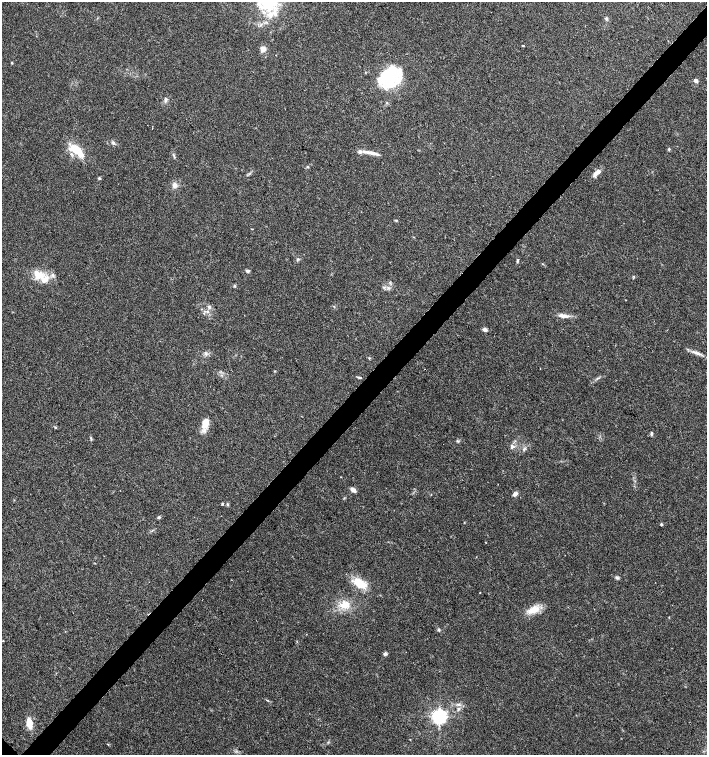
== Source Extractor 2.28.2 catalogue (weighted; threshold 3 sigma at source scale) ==
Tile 10 of 4 x 4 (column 2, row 3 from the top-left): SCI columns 1568-2976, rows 1509-3013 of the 6020 x 6026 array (HDU 1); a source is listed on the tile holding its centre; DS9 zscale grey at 2 x 2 block average (1 PNG px = mean of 2 x 2 image px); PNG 709 x 757 px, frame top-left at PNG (2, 2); no overlay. Shown black and unused: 4% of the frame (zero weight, under 3 of 4 exposures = <1% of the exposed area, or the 3 px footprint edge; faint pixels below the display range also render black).
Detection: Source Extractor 2.28.2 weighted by HDU 2 'WHT'; one run over the whole footprint, this tile lists its part. Background 0.0333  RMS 0.0033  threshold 0.0149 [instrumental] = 3 sigma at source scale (4.5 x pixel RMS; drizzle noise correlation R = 1.50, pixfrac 1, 0.0396/0.0396 arcsec/px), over >= 5 px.
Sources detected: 57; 1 inside a brighter object's white glare — not listed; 5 inside a brighter listed object's ellipse — not listed separately; the other 51 listed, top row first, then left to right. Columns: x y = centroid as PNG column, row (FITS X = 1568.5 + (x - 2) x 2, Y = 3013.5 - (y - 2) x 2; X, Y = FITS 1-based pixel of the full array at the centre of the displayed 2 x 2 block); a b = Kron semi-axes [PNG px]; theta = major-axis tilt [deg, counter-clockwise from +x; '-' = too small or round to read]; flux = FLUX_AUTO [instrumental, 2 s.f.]
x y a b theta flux
270 15 9 6 -69 5.7
606 19 4 4 - 1.2
523 46 3 2 - 0.51
263 49 3 3 - 13
12 63 3 2 - 0.64
389 77 22 15 -19 44
696 80 2 2 - 7
166 99 6 4 84 1.6
113 142 5 2 - 1.1
76 149 19 8 -35 18
669 149 4 3 - 0.81
371 153 23 4 -11 5.9
597 172 12 4 40 4.7
99 178 4 3 - 0.91
175 185 6 5 - 3.3
396 220 3 2 - 0.53
298 259 4 3 - 0.84
517 262 4 2 - 0.79
248 271 4 4 - 1.4
39 275 14 10 -30 12
234 286 4 3 - 0.87
388 288 4 2 - 0.94
626 300 2 2 - 0.31
209 307 5 4 - 1.5
563 316 14 4 -10 4.4
485 330 3 3 - 5.4
699 353 10 3 -21 3
206 354 4 2 - 1.1
359 377 6 2 -13 0.92
205 423 13 7 72 9.4
55 428 3 3 - 0.58
651 433 5 3 - 0.95
91 438 4 3 - 0.82
457 441 4 2 - 0.75
512 447 5 4 - 1.8
353 490 5 3 - 5.3
515 494 6 4 30 3
222 504 3 3 - 0.79
228 504 3 3 - 0.76
159 517 4 4 - 1.1
661 524 3 2 - 1.3
617 577 5 3 - 1.2
360 583 15 8 -39 18
346 605 10 8 -37 8.6
533 610 18 8 25 10
439 630 4 3 - 1.1
385 654 5 4 - 1.6
458 705 4 2 - 1
458 709 5 3 - 1.2
439 716 4 4 - 240
29 723 8 4 -82 13